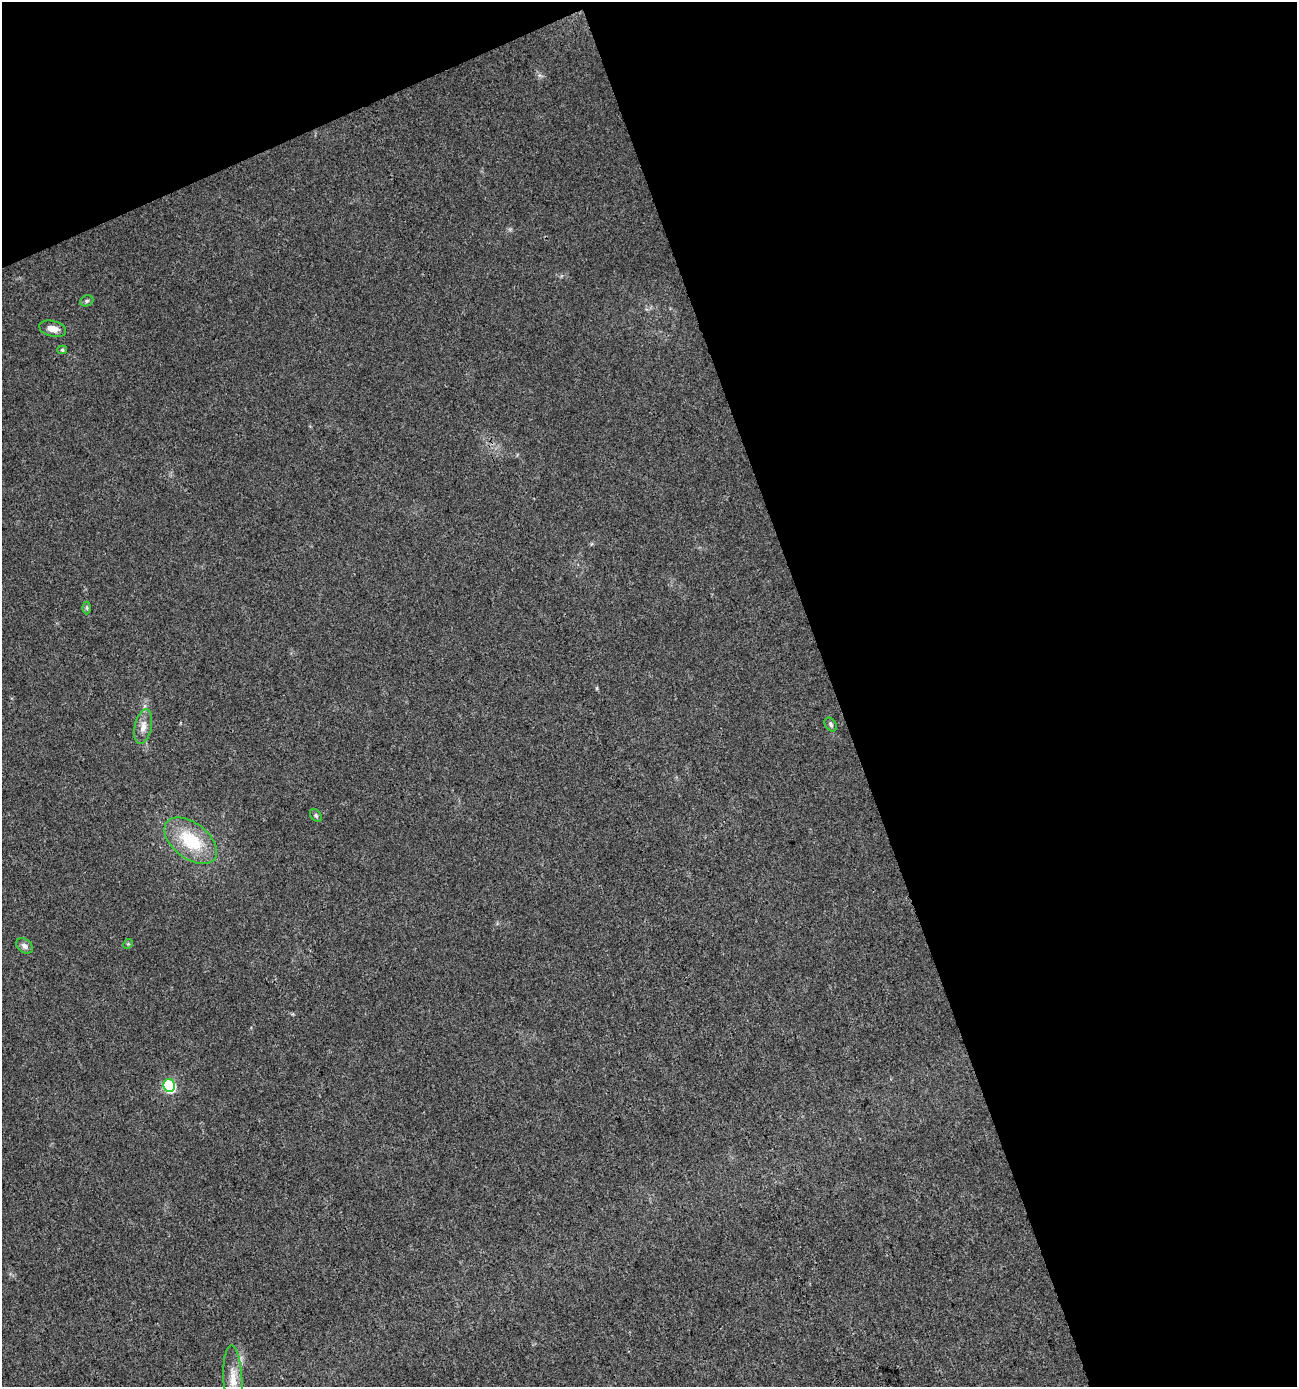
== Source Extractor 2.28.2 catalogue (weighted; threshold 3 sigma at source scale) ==
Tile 2 of 2 x 2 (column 2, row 1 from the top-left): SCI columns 1345-2639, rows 1388-2772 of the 2705 x 2772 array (HDU 1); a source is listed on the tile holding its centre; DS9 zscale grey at full resolution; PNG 1299 x 1389 px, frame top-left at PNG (2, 2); each listed source drawn as its Kron ellipse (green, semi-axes under 4 px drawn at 4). Shown black and unused: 40% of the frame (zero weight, under 3 of 4 exposures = <1% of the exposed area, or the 3 px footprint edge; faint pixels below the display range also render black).
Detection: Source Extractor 2.28.2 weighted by HDU 2 'WHT'; one run over the whole footprint, this tile lists its part. Background 0.0215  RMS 0.0046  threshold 0.0205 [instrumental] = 3 sigma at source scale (4.5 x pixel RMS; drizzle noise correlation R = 1.50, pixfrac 1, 0.0396/0.0396 arcsec/px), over >= 5 px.
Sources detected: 12; all 12 listed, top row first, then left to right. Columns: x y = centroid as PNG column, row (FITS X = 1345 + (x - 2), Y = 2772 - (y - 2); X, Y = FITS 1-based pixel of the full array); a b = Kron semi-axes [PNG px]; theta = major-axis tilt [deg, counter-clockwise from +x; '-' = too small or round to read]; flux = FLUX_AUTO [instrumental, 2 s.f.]
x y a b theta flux
87 301 7 5 22 0.88
53 329 14 7 -14 3.8
62 350 5 4 - 0.72
87 608 6 4 -90 0.68
831 724 7 5 -54 0.94
143 727 18 8 78 3.8
316 815 7 5 -52 0.84
191 841 30 17 -38 23
128 944 5 4 - 0.52
24 946 9 6 -37 2
169 1086 6 6 - 47
233 1378 32 9 -87 7.6